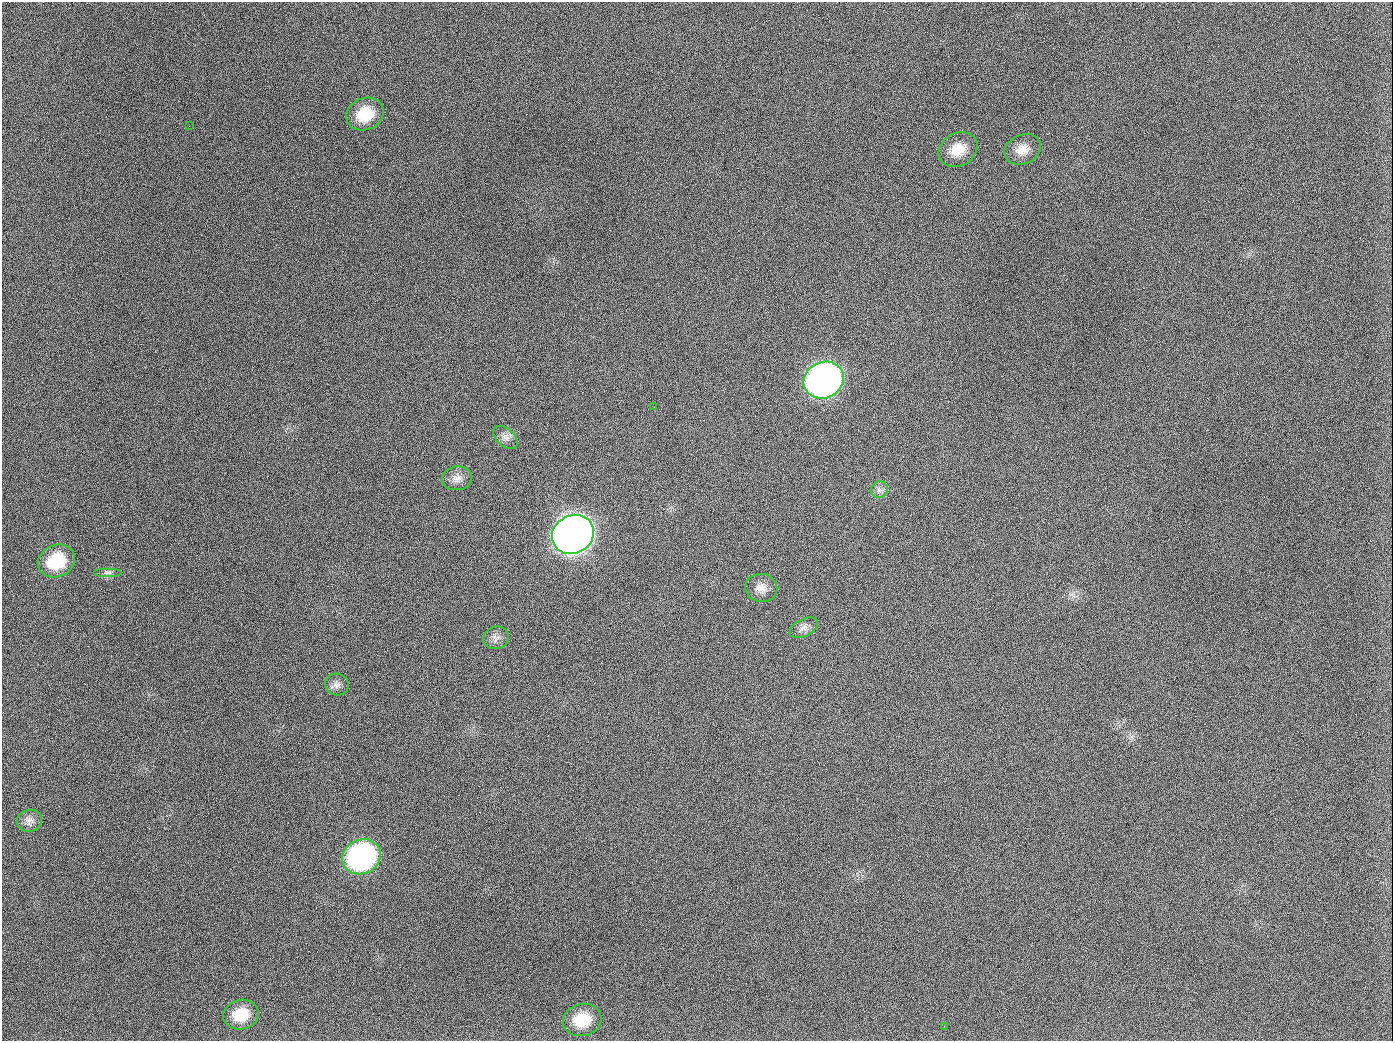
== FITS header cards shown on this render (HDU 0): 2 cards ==
NAXIS1  =                 1391
NAXIS2  =                 1039

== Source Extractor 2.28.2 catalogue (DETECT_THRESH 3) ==
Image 1391 x 1039 px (HDU 0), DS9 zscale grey, 1 PNG px = 1 image px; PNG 1395 x 1043 px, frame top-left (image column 1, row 1039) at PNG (2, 2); each listed source drawn as its Kron ellipse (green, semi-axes under 4 px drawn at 4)
Background 1360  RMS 65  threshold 196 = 3 sigma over >= 5 px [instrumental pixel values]
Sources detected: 21; all 21 listed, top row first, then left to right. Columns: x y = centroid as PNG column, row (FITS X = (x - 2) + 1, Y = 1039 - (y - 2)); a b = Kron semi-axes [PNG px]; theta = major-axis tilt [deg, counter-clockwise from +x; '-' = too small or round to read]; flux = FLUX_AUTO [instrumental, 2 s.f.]
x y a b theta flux
365 114 19 15 25 1.4e+05
189 126 2 2 - 6.5e+03
958 149 20 16 30 9.3e+04
1023 149 19 14 25 6.0e+04
824 380 21 18 26 2.5e+06
654 407 3 2 - 3.5e+03
505 437 14 8 -41 2.7e+04
457 478 15 12 9 3.9e+04
879 490 9 8 - 2.0e+04
573 534 21 19 28 5.7e+06
56 561 19 16 24 1.9e+05
108 572 14 4 0 1.5e+04
761 588 16 14 -10 4.5e+04
804 628 15 8 25 2.8e+04
496 638 13 11 16 2.8e+04
337 685 12 11 - 2.6e+04
29 821 12 11 - 3.0e+04
362 857 19 17 24 1.1e+06
241 1015 18 15 12 1.2e+05
582 1020 19 16 15 1.3e+05
944 1026 2 2 - 5.3e+03